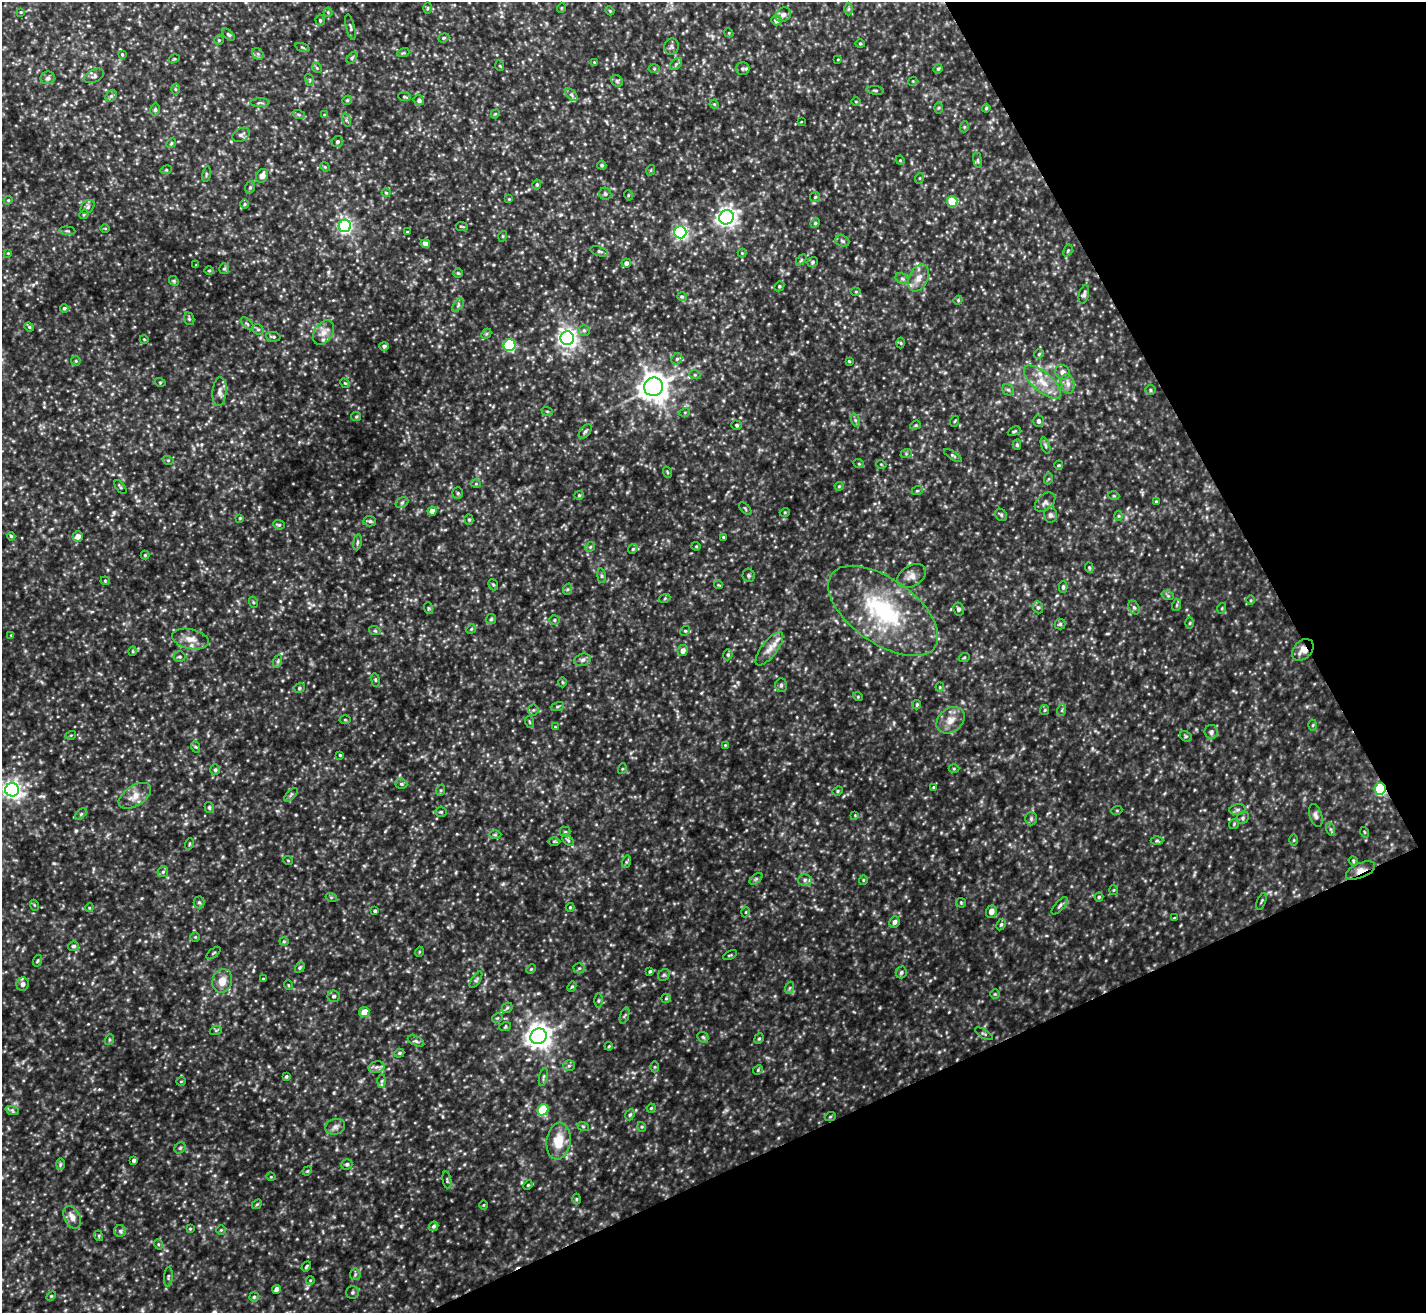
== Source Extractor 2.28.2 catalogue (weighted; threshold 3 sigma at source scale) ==
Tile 12 of 4 x 4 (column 4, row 3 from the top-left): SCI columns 4275-5698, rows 1466-2776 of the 5699 x 5686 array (HDU 1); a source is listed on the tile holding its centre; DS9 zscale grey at full resolution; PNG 1428 x 1315 px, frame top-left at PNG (2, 2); each listed source drawn as its Kron ellipse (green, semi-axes under 4 px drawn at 4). Shown black and unused: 24% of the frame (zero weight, under 3 of 5 exposures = <1% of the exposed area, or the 3 px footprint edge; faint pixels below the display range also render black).
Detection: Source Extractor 2.28.2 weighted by HDU 2 'WHT'; one run over the whole footprint, this tile lists its part. Background 0.207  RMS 0.025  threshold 0.113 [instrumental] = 3 sigma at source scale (4.5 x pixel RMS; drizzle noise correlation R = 1.50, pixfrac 1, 0.05/0.05 arcsec/px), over >= 5 px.
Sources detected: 386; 1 long thin detection or spike segment (spike, bleed or trail) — neither listed nor drawn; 5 inside a brighter listed object's ellipse — not listed separately; the other 380 listed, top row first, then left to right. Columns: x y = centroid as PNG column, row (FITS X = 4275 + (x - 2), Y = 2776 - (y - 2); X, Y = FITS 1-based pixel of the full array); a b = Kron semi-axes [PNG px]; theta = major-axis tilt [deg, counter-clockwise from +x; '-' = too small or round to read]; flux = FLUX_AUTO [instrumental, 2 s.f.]
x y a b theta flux
428 8 6 4 88 2.6
561 8 5 3 - 2.2
849 9 6 4 89 3.8
610 11 4 3 - 2.3
21 12 4 4 - 2.2
328 12 4 4 - 3
783 15 8 6 35 11
320 20 5 4 - 3.4
776 20 5 4 - 9.3
350 27 13 4 -76 5
729 33 4 3 - 2.3
228 34 7 4 -42 4
444 38 6 4 21 3.6
219 40 5 5 - 3.1
860 44 4 4 - 2.7
302 47 7 3 -19 3
671 47 8 7 - 6.8
403 53 6 4 18 3.1
122 54 4 3 - 2.3
258 54 6 5 - 5.3
352 58 6 4 53 3.7
174 59 5 3 - 2.6
838 59 3 2 - 1.6
594 62 4 3 - 1.8
676 64 7 4 45 4.7
500 66 5 3 - 2.4
317 68 5 4 - 3.2
654 69 5 3 - 2.6
742 69 7 6 - 5.9
938 69 5 4 - 2.8
94 76 10 6 28 6.9
48 78 7 6 - 7
310 80 6 4 -72 3.4
617 81 6 5 - 4
913 81 4 3 - 2.2
175 89 5 3 - 3
875 90 8 3 -5 4
571 95 7 4 -46 6.1
111 96 6 5 - 4.8
404 97 6 4 -7 3.6
347 100 5 4 - 3.2
419 100 5 5 - 7.3
856 101 4 3 - 2
260 103 9 4 1 4.4
714 104 5 4 - 2.5
939 108 6 4 89 3.2
986 108 4 4 - 3.3
155 110 6 5 - 4.2
495 114 5 3 - 2.6
299 115 6 4 -19 4.2
324 115 4 3 - 2.2
346 120 7 4 -72 4.2
801 122 3 2 - 1.5
964 127 5 3 - 2.5
241 135 9 6 30 7
337 142 6 5 - 5.3
171 143 5 4 - 2.8
900 160 5 4 - 2.3
978 160 8 4 -82 4.1
602 165 5 4 - 3.6
325 167 5 4 - 2.6
166 170 6 3 18 2.6
651 170 5 3 - 2.1
206 174 8 3 78 3
262 176 7 5 58 16
920 178 5 3 - 2.4
537 185 5 4 - 4.1
250 187 6 5 - 4.3
386 193 4 3 - 2.8
605 194 6 6 - 4.8
628 195 5 3 - 2.3
815 197 5 5 - 3.4
509 199 4 3 - 2
8 200 4 4 - 2.8
952 201 5 5 - 83
245 204 5 3 - 2.4
88 207 8 5 44 5.8
84 214 5 4 - 2.6
726 217 7 7 - 1200
815 223 5 4 - 3
345 226 6 6 - 550
462 227 6 2 -6 2.5
105 228 4 3 - 2.3
67 231 8 3 -5 3.4
407 232 3 2 - 1.9
680 232 6 6 - 500
503 236 5 3 - 2.1
842 241 7 5 -22 4.8
425 244 4 4 - 10
1068 250 6 4 58 2.7
599 251 9 4 -18 5
8 253 4 3 - 1.9
742 253 4 4 - 2.4
801 260 6 4 45 3.4
812 262 5 4 - 4
626 263 4 4 - 7.9
196 265 3 3 - 1.7
224 269 5 5 - 3.6
209 270 5 3 - 2.6
458 273 5 5 - 3.6
919 278 14 9 65 21
902 279 7 5 -29 5.5
174 281 5 4 - 3.1
779 286 5 4 - 3.6
856 292 5 3 - 2.7
1084 294 9 5 76 6.4
682 297 5 4 - 3.3
958 300 4 4 - 2.7
458 305 8 4 54 5
64 308 4 4 - 4.1
189 319 6 5 - 3.9
247 324 8 3 -44 3.6
29 327 5 4 - 3.3
258 329 6 5 - 4.4
584 330 6 5 - 4.8
323 333 13 9 58 19
486 334 6 4 44 3.9
273 337 7 4 -10 4.6
567 338 7 7 - 1100
144 339 4 3 - 1.9
901 343 5 3 - 2.4
509 345 6 6 - 190
384 346 4 4 - 5.8
1039 354 5 4 - 3.3
677 359 6 5 - 4.3
76 361 5 4 - 3.1
849 361 4 3 - 2.1
1063 372 8 7 - 11
695 375 5 3 - 2.6
160 382 5 3 - 2.5
1043 382 23 9 -40 40
345 383 5 4 - 3
1068 384 10 6 -80 12
653 387 9 9 - 2700
1008 390 6 5 - 4.6
1150 390 5 5 - 3.5
220 392 14 7 84 13
547 411 6 3 -18 2.8
685 412 5 3 - 2.1
356 417 5 4 - 2.9
855 420 6 4 -71 4.3
955 421 5 3 - 2.3
1038 421 6 5 - 6.6
737 425 5 4 - 4
915 425 5 4 - 3.2
585 431 8 5 52 5.1
1014 431 7 3 23 3.2
1017 445 5 4 - 2.9
1046 445 8 3 -71 4.5
906 454 6 4 19 2.9
953 456 10 3 -33 3.9
168 460 6 3 -18 2.8
859 464 5 3 - 2.5
881 464 5 3 - 2.1
1059 465 4 4 - 2.6
667 472 6 3 -71 2.8
1048 479 5 3 - 2.7
476 484 5 3 - 2.4
839 486 4 4 - 2.5
120 487 8 3 -52 3.3
917 491 6 3 18 3
458 493 6 5 - 3.6
579 495 5 4 - 3.1
1114 496 5 3 - 2.6
1156 501 3 3 - 2.3
1045 502 12 7 41 9.9
402 503 7 5 31 4.2
745 509 8 3 -46 2.7
432 511 4 4 - 17
785 512 5 3 - 2.5
1001 515 6 5 - 4.9
1050 515 8 6 -86 6.3
1119 516 5 3 - 2.6
240 518 4 4 - 2.5
469 520 5 4 - 3.8
370 521 6 5 - 4.7
279 525 6 4 -23 3.5
11 536 4 4 - 3.1
78 536 5 5 - 14
723 537 4 3 - 2.1
357 542 8 4 81 4.2
696 546 4 4 - 2.6
590 547 5 4 - 3.5
633 549 5 4 - 3.6
145 555 4 4 - 2.4
1089 568 5 4 - 3.1
749 575 7 6 - 4.7
601 576 7 4 -82 4.1
911 576 15 10 32 18
105 581 4 4 - 2.5
493 585 6 4 -68 3.5
719 585 4 3 - 2.2
1063 587 6 4 89 3.7
568 589 6 4 71 3.4
1168 596 6 4 -19 3.7
665 598 6 3 20 2.8
1251 600 5 3 - 2.4
253 602 5 3 - 2.4
1177 605 6 3 71 2.7
1038 607 6 5 - 4.8
1134 607 7 5 -62 5.2
428 608 6 4 -72 3.1
1222 608 5 3 - 2.4
958 609 6 5 - 5.5
883 611 63 32 -35 290
491 619 5 5 - 4
554 620 5 4 - 3.7
1190 623 5 3 - 2.9
1060 624 5 5 - 4.1
471 629 5 4 - 2.8
375 631 6 3 -18 3
685 631 5 4 - 3
11 635 4 4 - 2
190 639 18 10 -12 27
769 649 20 8 52 21
1303 650 13 9 46 21
133 651 5 3 - 2.2
683 651 5 5 - 13
728 655 6 4 70 3.9
179 657 6 5 - 4.2
964 658 5 3 - 2.4
582 660 8 6 17 7
278 661 7 4 72 4.4
375 680 7 3 -81 3.1
562 682 5 3 - 2.6
781 685 7 5 88 4.8
940 687 4 4 - 2.5
299 688 5 4 - 4
858 697 5 3 - 2.2
917 705 5 3 - 3
557 707 7 3 19 3.3
533 710 5 5 - 4.4
1045 710 5 4 - 2.9
1062 710 6 4 72 3.4
345 720 5 3 - 2.3
951 720 15 11 38 25
530 722 6 3 -70 2.8
1313 725 5 3 - 2.6
555 727 3 3 - 1.9
1211 732 7 6 - 8.8
71 735 5 3 - 2.1
1186 736 6 5 - 3.9
725 745 4 3 - 2.1
196 747 6 4 -70 3.3
340 755 3 3 - 2.3
622 769 5 3 - 2.6
954 769 5 3 - 2.3
215 770 5 5 - 4.5
401 784 6 4 -20 4.4
934 787 4 3 - 2.6
1380 789 6 5 - 260
12 790 7 6 - 1100
441 790 6 4 71 3.1
838 791 5 4 - 3.4
291 795 9 3 45 4.2
135 796 18 10 33 27
209 807 5 4 - 4.1
1117 810 5 3 - 2.3
1237 810 8 5 7 5.9
441 812 6 5 - 3.7
81 814 7 4 46 4
855 815 4 4 - 2.1
1316 815 12 6 -73 8.8
1243 818 7 5 47 5.4
1031 819 7 5 90 5.2
1234 824 6 4 49 3.2
1330 829 7 4 -71 4.1
565 832 5 5 - 3.4
1364 832 5 3 - 2.2
495 835 6 4 0 4
568 840 7 4 -45 4.5
1294 840 5 3 - 2.5
554 841 6 4 0 3.4
1157 841 6 4 1 3.9
189 844 6 3 71 2.5
288 860 5 3 - 2
1353 861 5 4 - 2.9
626 862 6 4 73 4
1360 870 15 7 23 19
163 872 6 5 - 4.3
756 879 7 4 37 4
805 880 7 6 - 6.7
863 880 4 4 - 2.7
1114 890 5 3 - 2.4
331 897 5 3 - 2.5
1099 897 4 4 - 3.4
1261 901 9 2 69 3.2
199 902 6 5 - 4.9
961 903 5 5 - 2.7
34 905 5 3 - 2.5
1060 906 11 4 48 5.9
570 907 4 4 - 2.5
89 908 4 3 - 2.3
375 911 3 3 - 3.8
746 912 5 3 - 2.2
991 912 6 5 - 14
1174 918 3 3 - 1.9
894 922 6 5 - 8.8
1001 924 6 4 62 4
195 937 4 4 - 2.7
284 941 4 4 - 2.9
73 946 5 4 - 5.1
419 952 5 3 - 2.2
214 953 8 2 40 2.7
730 955 7 3 30 2.6
37 961 6 3 71 3
300 967 5 4 - 3.4
579 968 5 5 - 3.8
531 969 5 4 - 2.6
650 971 4 3 - 3.5
901 972 6 5 - 5.2
664 975 6 5 - 4.3
263 979 3 2 - 1.6
476 980 9 3 56 4.3
222 981 12 10 74 24
23 984 7 6 - 9.4
288 985 5 3 - 2.1
572 987 5 4 - 3.2
789 988 6 4 70 3.6
995 994 5 5 - 3
334 996 6 6 - 5.7
666 998 5 4 - 3.2
598 1001 7 3 89 3.6
507 1008 6 4 43 4
364 1012 5 5 - 32
625 1015 8 3 71 3.7
497 1018 5 3 - 2.7
505 1027 6 3 19 2.9
216 1030 6 4 18 3.1
984 1034 10 2 -31 2.9
538 1036 8 7 - 2100
703 1037 6 4 -44 4
759 1039 5 4 - 3.2
109 1040 5 3 - 3.1
416 1041 9 4 -25 5.3
609 1046 4 3 - 2.3
399 1053 5 4 - 3.5
569 1066 6 5 - 4.4
376 1067 8 5 12 7.8
655 1067 5 3 - 2.6
758 1070 5 4 - 2.9
286 1077 4 3 - 3.7
543 1077 9 3 77 4
181 1081 5 3 - 1.9
381 1081 6 4 88 4
651 1108 4 3 - 2.4
12 1110 7 4 -19 4.7
543 1110 6 5 - 110
630 1115 6 4 67 3.4
830 1117 5 3 - 2.5
583 1126 6 3 -19 2.8
335 1127 10 7 17 9.9
642 1127 5 3 - 2.6
558 1141 18 12 83 52
180 1148 6 5 - 4.1
134 1160 3 3 - 5.5
60 1164 6 4 88 3.4
347 1164 5 5 - 5.3
307 1171 5 4 - 2.5
271 1177 4 3 - 1.9
447 1180 9 3 -80 3.4
528 1185 5 4 - 2.8
576 1199 5 3 - 2.5
257 1204 5 4 - 3.3
484 1205 5 3 - 1.9
72 1217 12 7 -63 16
434 1226 5 4 - 4.8
190 1229 4 4 - 2.3
221 1230 4 4 - 2.9
120 1231 6 6 - 4.9
99 1236 5 3 - 2.3
158 1244 5 3 - 2.5
306 1266 5 3 - 3.2
355 1274 6 5 - 4.7
168 1277 10 3 85 4
310 1280 4 3 - 2.1
276 1289 4 4 - 11
352 1292 6 6 - 5.3
51 1296 6 4 44 2.9
254 1297 5 5 - 3.2
Overlapping masked pixels (flux is a lower limit): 3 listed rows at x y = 1303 650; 1380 789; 1360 870
Unlisted compact peaks at least as high as the median listed source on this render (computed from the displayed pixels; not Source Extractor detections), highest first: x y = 401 1226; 76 831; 54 863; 114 512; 259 507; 328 272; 673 973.